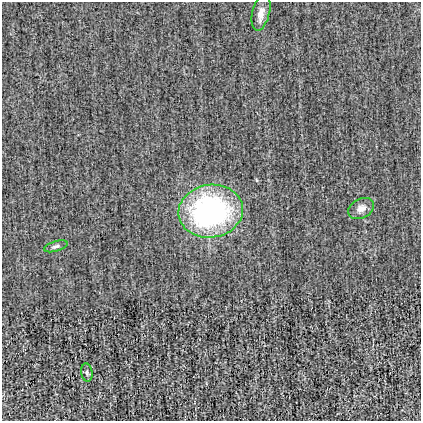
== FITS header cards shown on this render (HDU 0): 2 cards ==
NAXIS1  =                  419
NAXIS2  =                  419

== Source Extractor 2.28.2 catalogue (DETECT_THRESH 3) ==
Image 419 x 419 px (HDU 0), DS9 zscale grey, 1 PNG px = 1 image px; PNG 423 x 423 px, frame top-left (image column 1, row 419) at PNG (2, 2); each listed source drawn as its Kron ellipse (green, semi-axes under 4 px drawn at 4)
Background -0.00117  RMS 0.023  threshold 0.0693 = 3 sigma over >= 5 px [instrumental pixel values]
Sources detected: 5; all 5 listed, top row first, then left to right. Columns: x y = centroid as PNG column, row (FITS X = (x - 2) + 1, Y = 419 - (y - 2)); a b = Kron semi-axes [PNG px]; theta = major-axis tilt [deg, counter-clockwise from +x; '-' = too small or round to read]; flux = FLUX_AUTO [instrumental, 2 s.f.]
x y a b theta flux
261 13 18 8 75 14
361 208 14 9 29 12
211 211 32 26 8 370
56 246 12 5 16 4.8
87 373 9 5 -81 3.6